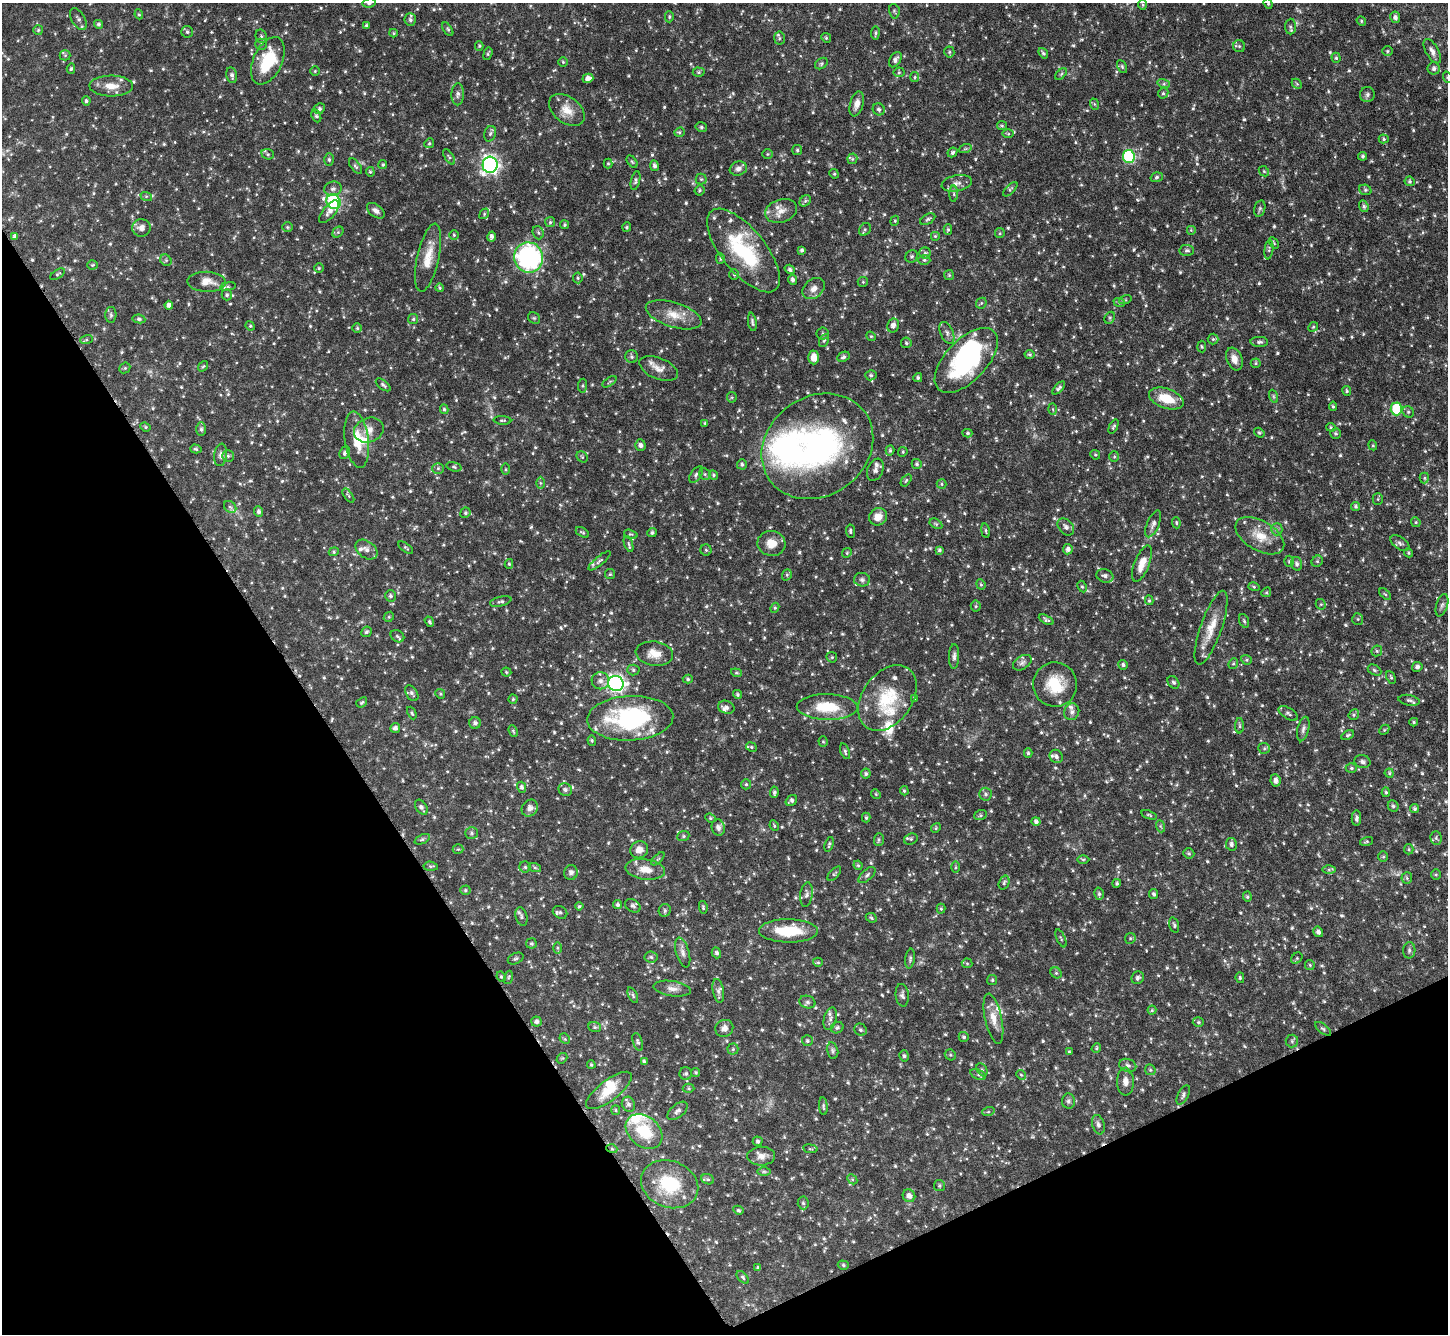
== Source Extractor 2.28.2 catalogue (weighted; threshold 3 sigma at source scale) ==
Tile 14 of 4 x 4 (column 2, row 4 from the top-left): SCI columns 1452-2897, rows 298-1629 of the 5793 x 5782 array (HDU 1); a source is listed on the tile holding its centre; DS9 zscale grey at full resolution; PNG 1450 x 1336 px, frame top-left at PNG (2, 3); each listed source drawn as its Kron ellipse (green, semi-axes under 4 px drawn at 4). Shown black and unused: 28% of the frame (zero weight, under 4 of 8 exposures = <1% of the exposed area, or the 3 px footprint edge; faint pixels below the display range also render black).
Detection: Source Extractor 2.28.2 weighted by HDU 2 'WHT'; one run over the whole footprint, this tile lists its part. Background 0.0966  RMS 0.0043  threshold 0.0174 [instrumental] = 3 sigma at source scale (4.09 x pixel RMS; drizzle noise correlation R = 1.36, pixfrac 0.8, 0.05/0.05 arcsec/px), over >= 5 px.
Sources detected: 980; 2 too faint to see at this stretch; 1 inside a brighter object's white glare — neither listed nor drawn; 40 inside a brighter listed object's ellipse — not listed separately; of the other 937, all 500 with FLUX_AUTO >= 0.493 (the completeness limit of this list) listed and drawn (437 fainter detections not listed), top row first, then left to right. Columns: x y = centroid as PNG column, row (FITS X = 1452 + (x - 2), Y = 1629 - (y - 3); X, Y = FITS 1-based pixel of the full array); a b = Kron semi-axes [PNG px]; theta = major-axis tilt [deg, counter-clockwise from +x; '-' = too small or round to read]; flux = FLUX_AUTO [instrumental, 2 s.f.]
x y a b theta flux
369 3 6 4 10 0.81
1143 4 5 4 - 0.51
1268 4 5 4 - 0.52
894 11 7 5 -78 0.64
139 14 5 4 - 0.55
669 17 6 4 -89 0.56
1395 17 6 5 - 1.4
78 19 12 6 -59 1.4
410 20 6 5 - 1.1
1361 21 5 4 - 0.52
99 24 4 4 - 0.69
366 25 4 3 - 0.53
1290 27 8 5 88 0.9
448 29 7 4 -57 0.65
38 30 5 5 - 0.56
187 32 6 5 - 0.78
394 33 4 4 - 0.51
875 33 6 3 83 0.62
261 36 7 5 -76 0.84
779 38 6 5 - 0.62
826 38 5 4 - 0.56
261 44 5 5 - 0.71
479 46 5 4 - 0.52
1239 46 6 6 - 0.61
1387 51 5 5 - 0.55
1432 51 13 6 -60 2
949 52 5 5 - 0.6
1043 53 6 4 -54 0.63
488 54 6 3 72 0.59
65 55 5 5 - 0.56
1336 58 5 4 - 0.59
895 60 8 5 57 1.3
268 61 25 14 65 19
563 62 5 4 - 0.51
821 63 7 5 37 0.65
1122 67 7 4 -64 0.61
1434 68 6 6 - 1.3
71 69 5 4 - 0.6
315 71 5 5 - 0.51
699 72 6 4 -2 0.61
899 72 5 5 - 0.55
1061 74 7 4 45 0.61
232 75 8 5 -77 1.3
915 77 5 4 - 0.56
1447 77 6 4 -71 0.51
588 78 5 4 - 2.1
1164 84 6 4 -17 0.74
1297 84 6 4 -44 0.54
111 86 22 10 0 5
1163 93 5 4 - 0.65
458 94 11 6 87 1.3
1367 94 7 7 - 1.1
86 101 5 4 - 0.64
857 104 13 6 75 2.7
1094 104 6 3 -70 0.5
319 109 5 5 - 0.81
879 109 6 5 - 1
567 110 20 13 -37 5.7
316 116 7 4 -67 0.79
1002 126 5 4 - 0.5
701 127 6 4 -14 0.71
679 132 5 4 - 0.59
490 134 8 5 73 0.92
1008 134 6 4 -1 0.54
1384 139 5 4 - 0.55
429 143 5 4 - 0.52
965 149 6 4 19 0.53
797 150 5 5 - 0.68
952 152 5 4 - 0.86
268 154 6 5 - 0.65
767 154 5 5 - 0.5
1129 156 6 6 - 42
1363 156 4 4 - 0.64
449 157 8 3 -57 0.63
852 159 5 5 - 0.54
329 160 6 5 - 0.71
632 162 7 4 -53 0.55
608 163 5 4 - 0.51
383 164 4 4 - 0.58
490 165 8 7 - 150
356 166 9 4 -52 0.83
654 166 5 4 - 1.1
738 169 8 7 - 1.5
1264 171 6 4 -45 0.5
370 172 5 4 - 0.52
834 174 5 4 - 0.5
1157 177 6 4 18 0.68
701 179 5 5 - 0.62
635 181 9 4 77 0.86
1410 181 5 4 - 0.64
957 183 15 8 12 2.4
333 189 9 7 15 1.5
1010 189 9 4 47 0.61
700 190 5 5 - 0.64
1365 190 6 5 - 0.74
954 194 8 4 -89 0.78
146 196 6 4 -18 0.5
805 201 6 5 - 0.75
333 202 8 7 - 50
1364 206 6 4 -69 0.67
1260 209 8 5 75 0.79
376 211 10 6 -38 1.6
781 211 16 11 18 4.1
329 212 14 6 51 2.1
484 214 6 4 50 0.56
928 219 8 5 29 0.83
895 221 5 4 - 0.52
550 222 5 5 - 0.61
564 225 4 4 - 0.55
287 227 5 5 - 0.62
627 227 5 4 - 0.54
141 228 9 9 - 2.4
865 229 7 5 55 0.68
948 229 5 4 - 0.6
1191 230 5 5 - 0.59
338 232 6 5 - 0.61
538 233 7 5 -69 0.71
1000 233 5 4 - 0.53
454 235 5 5 - 0.54
15 236 4 4 - 1.1
935 236 5 5 - 0.55
492 237 5 3 - 1.3
1274 243 6 4 -61 0.51
743 250 51 22 -51 34
802 250 4 4 - 0.9
1187 250 7 5 -3 0.9
1269 250 10 4 82 0.85
925 253 5 5 - 0.73
912 256 6 6 - 0.82
528 257 15 14 - 64
428 258 35 11 77 7.6
720 259 5 4 - 0.52
166 260 6 5 - 0.69
924 260 6 5 - 0.75
92 265 5 4 - 0.52
319 268 4 4 - 0.57
790 269 5 4 - 0.94
57 274 8 4 33 0.63
734 275 5 4 - 0.55
949 275 5 5 - 0.53
578 278 5 5 - 0.59
793 280 5 4 - 1.2
207 282 19 10 -2 4.8
863 282 5 5 - 0.5
228 287 8 4 8 0.68
440 288 4 4 - 0.58
814 289 12 9 40 2.8
227 295 5 5 - 0.71
1125 300 6 4 17 0.53
1119 302 6 4 -20 0.57
981 303 6 5 - 0.56
169 305 4 4 - 1.4
111 315 8 5 89 0.83
674 315 29 12 -17 7
534 318 6 5 - 0.57
1110 318 6 5 - 0.6
139 319 6 4 -10 0.67
413 319 5 5 - 0.58
752 322 9 4 -81 0.86
893 325 7 6 - 1.7
250 326 5 4 - 0.53
1313 327 5 4 - 0.52
357 328 5 5 - 0.56
947 333 11 6 -67 1.4
822 334 6 6 - 0.83
871 336 5 4 - 0.51
1213 339 5 5 - 0.62
86 340 6 4 19 0.59
824 341 7 4 62 0.57
1259 342 9 5 0 0.93
906 343 5 5 - 0.69
1202 347 6 4 -85 0.51
1029 354 5 4 - 0.64
632 357 6 6 - 0.87
814 357 7 5 90 3.9
843 357 6 5 - 0.92
1234 359 12 7 -69 3.4
966 360 40 20 46 49
1256 363 5 4 - 0.51
203 366 6 4 51 0.51
125 368 6 5 - 0.57
659 369 20 10 -22 3.6
871 375 5 5 - 0.74
918 378 4 4 - 0.76
610 382 8 3 35 0.53
383 385 9 4 -38 0.84
582 386 7 4 84 0.64
1059 388 8 4 46 1
1347 391 5 4 - 0.6
1273 396 7 4 -71 0.67
732 397 5 5 - 0.53
1166 399 18 10 -19 9.3
1333 406 4 4 - 0.59
444 409 5 4 - 0.63
1053 409 6 4 -88 0.51
1396 409 6 5 - 20
1408 412 6 5 - 0.81
502 420 9 3 -3 0.57
705 423 4 4 - 0.5
1114 426 8 4 64 0.7
145 427 5 4 - 0.51
1331 427 5 4 - 0.54
201 429 7 5 -90 0.9
369 430 15 12 22 3.7
967 433 5 4 - 0.6
1259 433 5 4 - 0.6
1336 433 5 5 - 0.66
357 440 28 12 -82 9.5
640 445 6 5 - 1.3
1373 445 5 4 - 0.52
817 446 59 49 35 93
196 449 5 4 - 0.61
890 450 5 4 - 0.59
903 452 5 4 - 0.5
345 453 6 4 67 0.83
221 455 11 6 83 1.5
1095 455 5 4 - 0.51
228 456 5 5 - 0.78
582 457 6 5 - 0.53
1114 457 5 5 - 0.53
742 464 5 5 - 0.74
917 464 5 5 - 0.76
454 467 7 4 -15 0.62
438 468 6 5 - 0.62
505 469 6 4 -90 0.59
875 470 11 7 67 1.5
705 474 6 5 - 0.75
696 475 9 5 55 0.98
713 475 5 4 - 0.58
1424 478 5 5 - 0.59
906 480 7 4 54 0.59
540 483 6 4 -89 0.64
941 484 5 4 - 0.55
348 496 8 3 -55 0.57
1378 499 5 5 - 0.55
1356 506 4 4 - 0.62
230 507 7 5 -43 0.89
258 512 5 4 - 1.1
465 513 5 5 - 0.7
878 517 9 8 - 3.5
1416 522 5 4 - 0.57
1176 523 5 4 - 0.53
936 524 7 4 -30 0.62
1153 524 14 6 67 1.6
1066 527 10 7 -47 1.7
1277 529 6 6 - 0.9
850 531 7 4 -84 0.77
985 531 7 4 -81 0.63
582 532 7 3 -30 0.56
652 533 5 4 - 0.78
631 534 7 4 -16 0.53
1260 536 27 15 -30 7.8
771 543 14 12 -8 4.8
1400 543 11 6 -35 1.2
628 544 8 4 -72 0.75
406 548 8 3 -34 0.56
1068 549 5 5 - 1.4
367 550 12 8 -36 2.2
706 550 5 5 - 0.62
939 550 4 3 - 0.73
334 552 5 4 - 0.52
847 553 5 4 - 0.5
1408 553 5 4 - 0.52
599 561 14 4 39 1.1
1289 561 5 4 - 0.63
1317 561 6 5 - 0.58
509 564 5 4 - 0.53
1142 564 19 7 68 4.9
1297 564 7 5 -74 1.2
610 574 5 5 - 0.52
787 575 6 4 69 0.59
1105 576 8 6 -18 1.1
862 580 8 7 - 1.1
981 584 5 4 - 0.52
1082 587 6 4 -62 0.6
1254 587 6 4 -17 0.52
1266 592 5 4 - 0.52
1385 594 7 4 -43 0.69
390 596 6 5 - 0.96
1149 600 5 3 - 0.53
501 601 11 5 14 1
1321 604 5 5 - 0.54
1442 605 11 5 73 1.3
976 606 5 5 - 0.5
775 608 5 4 - 0.54
389 617 5 4 - 0.53
1358 619 6 5 - 0.68
1046 620 8 4 -27 0.79
1244 621 7 4 -69 0.75
429 622 5 4 - 0.63
1211 628 39 10 71 7.6
366 632 5 5 - 0.84
397 636 7 5 -33 0.88
1377 651 6 5 - 0.65
654 654 19 12 -8 4.9
954 656 12 5 88 1.4
832 657 5 5 - 0.52
1246 660 5 4 - 0.55
1022 663 10 6 33 1.3
1233 663 5 4 - 0.53
1123 665 5 4 - 0.9
1417 667 5 5 - 1.1
633 670 6 5 - 0.81
1374 670 7 5 -28 0.71
506 672 5 4 - 0.51
736 673 5 4 - 0.52
1391 677 6 4 -65 0.57
688 679 5 4 - 0.59
600 681 9 8 - 1.9
1173 682 7 5 -52 0.79
616 683 8 7 - 140
1055 685 22 22 - 13
412 693 9 5 -58 1.1
440 694 5 4 - 0.51
737 694 4 4 - 0.7
887 698 36 24 54 19
915 698 4 3 - 0.5
513 699 4 4 - 0.51
1409 700 11 5 -10 0.99
362 702 6 4 38 0.59
726 707 8 6 -21 1.2
827 707 30 13 -1 13
1072 712 8 7 - 1.5
412 713 6 3 -64 0.56
1288 713 11 5 -31 1.1
1354 715 6 5 - 0.62
630 718 43 22 3 49
1414 722 4 4 - 0.58
475 723 6 5 - 1.2
1240 726 8 4 -90 0.75
395 728 5 4 - 1.2
1303 729 12 5 75 1.4
1384 730 6 4 46 0.5
513 731 6 3 -68 0.54
1348 735 7 4 27 0.65
592 740 5 4 - 0.56
823 742 5 4 - 0.49
751 747 6 4 -23 0.57
1264 748 6 5 - 0.7
845 751 8 4 -71 0.86
1028 753 5 3 - 0.67
1056 756 7 6 - 1.1
1362 762 8 6 -11 1.2
1351 768 5 5 - 0.72
1389 773 4 4 - 0.51
866 774 5 5 - 0.84
1275 780 6 5 - 1.8
746 784 5 5 - 0.58
522 787 5 4 - 0.97
565 790 7 6 - 1.2
904 791 5 4 - 0.5
774 792 6 3 83 0.75
1386 792 5 4 - 0.59
876 794 5 4 - 0.5
986 794 6 6 - 0.98
791 800 6 5 - 1
1393 806 6 5 - 0.84
421 807 8 5 -58 1.4
530 808 9 7 51 2.2
1415 809 5 4 - 0.76
980 815 6 5 - 0.63
1149 815 8 3 -18 0.56
710 818 5 4 - 0.5
866 818 5 4 - 0.6
1356 818 8 4 90 1
1036 821 5 4 - 1
774 826 5 4 - 0.53
1160 826 6 4 -71 0.54
718 827 8 6 -75 1.5
936 828 5 4 - 0.54
471 833 6 5 - 0.77
683 836 6 5 - 0.66
1436 838 7 5 -87 0.77
422 839 8 4 24 0.78
911 839 7 5 20 0.78
879 840 6 5 - 0.65
1366 841 7 4 14 0.54
829 844 7 4 73 0.74
1231 844 6 5 - 1.2
458 849 5 5 - 0.54
1409 849 5 4 - 0.55
639 850 9 8 - 2.9
1189 853 5 5 - 0.67
1383 857 5 5 - 0.63
658 859 8 3 44 0.53
1083 859 6 4 0 0.6
858 865 5 4 - 0.53
431 866 7 4 -5 0.7
525 867 5 5 - 0.77
955 867 5 3 - 0.51
535 868 6 4 -19 0.63
645 869 20 10 -8 5.3
1329 869 6 4 0 0.75
571 872 7 6 - 1.3
834 874 9 4 47 0.64
1436 874 5 5 - 0.53
867 875 10 5 42 1.1
1407 878 6 5 - 0.63
1004 883 7 5 72 0.77
1117 883 4 4 - 0.69
465 890 5 4 - 0.58
806 894 12 6 82 1.3
1099 894 6 5 - 0.75
1154 894 5 4 - 0.89
1247 897 5 4 - 0.6
618 905 4 4 - 0.93
579 906 4 4 - 0.51
633 906 8 6 -31 1.1
703 907 6 4 -81 0.54
941 909 5 4 - 0.52
665 910 6 6 - 0.88
560 912 7 6 - 0.98
521 917 9 6 -75 1.1
871 918 6 4 -23 0.6
1174 925 8 4 -75 0.68
788 931 29 11 0 14
1318 932 5 4 - 1.3
1061 938 9 3 -66 0.55
1130 938 6 5 - 0.67
531 943 5 5 - 0.7
557 948 6 4 -89 0.56
1409 950 8 6 86 0.95
683 952 15 6 -74 1.9
716 953 5 4 - 1
651 957 6 5 - 0.92
516 958 8 5 23 0.85
910 958 10 5 81 0.93
1297 958 6 5 - 0.62
818 962 5 4 - 0.53
967 963 5 5 - 0.51
1310 965 5 4 - 0.52
1056 973 6 5 - 0.6
501 977 5 3 - 0.54
508 977 7 4 71 0.52
1138 978 6 6 - 0.97
1240 978 5 4 - 0.59
992 980 5 5 - 0.5
672 989 19 7 -8 2.8
718 991 12 5 -80 1.4
633 995 8 4 -66 0.72
902 995 11 6 -83 1.2
807 1002 8 6 -15 1
1152 1010 4 4 - 0.51
830 1019 11 6 75 1.6
993 1019 25 8 -78 4.6
536 1021 5 5 - 1.3
1198 1022 5 4 - 0.59
595 1027 6 5 - 0.71
724 1028 9 8 - 2.1
837 1028 6 5 - 0.9
1323 1029 9 4 -40 0.74
861 1030 6 6 - 0.82
964 1037 5 5 - 0.73
565 1039 6 4 -46 0.56
807 1041 5 5 - 0.67
1292 1041 6 6 - 0.86
638 1042 9 4 -71 0.9
1096 1048 5 4 - 0.5
733 1049 5 5 - 0.6
833 1051 8 5 -78 0.85
1069 1052 4 4 - 0.54
950 1055 6 5 - 0.55
904 1056 6 4 -74 0.81
562 1058 6 4 41 0.55
644 1061 4 3 - 0.61
591 1065 4 3 - 0.49
1128 1065 9 6 -20 1.4
982 1070 7 5 -63 0.73
1150 1070 6 5 - 0.61
696 1072 4 4 - 0.57
686 1073 6 6 - 0.76
978 1075 8 5 -22 0.89
1021 1075 5 4 - 0.54
1125 1082 14 8 -89 2.7
689 1088 6 4 -2 0.59
609 1090 27 10 37 7.6
1183 1095 11 5 63 1.1
1068 1101 7 6 - 1
628 1104 8 6 -65 1.3
823 1106 9 4 -85 0.71
616 1110 5 4 - 0.49
678 1111 12 6 40 1.5
988 1112 6 4 19 0.57
1098 1125 10 6 -72 1.3
644 1131 20 15 -39 13
758 1141 5 5 - 0.68
612 1149 5 3 - 0.52
810 1149 7 3 -8 0.53
761 1156 14 9 2 2.8
764 1171 7 4 0 0.69
708 1179 6 5 - 0.76
852 1179 6 4 -45 0.58
670 1184 29 23 -22 19
939 1186 5 5 - 0.67
909 1196 6 6 - 2
803 1203 6 5 - 0.8
738 1210 5 4 - 0.6
843 1265 5 4 - 0.67
758 1268 4 3 - 0.7
743 1277 7 4 -46 0.66
Overlapping masked pixels (flux is a lower limit): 1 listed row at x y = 612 1149
Isophote crosses this tile's border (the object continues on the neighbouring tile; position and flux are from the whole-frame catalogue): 3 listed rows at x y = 369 3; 1268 4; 1447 77
Unlisted compact peaks at least as high as the median listed source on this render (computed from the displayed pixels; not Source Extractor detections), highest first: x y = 975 159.